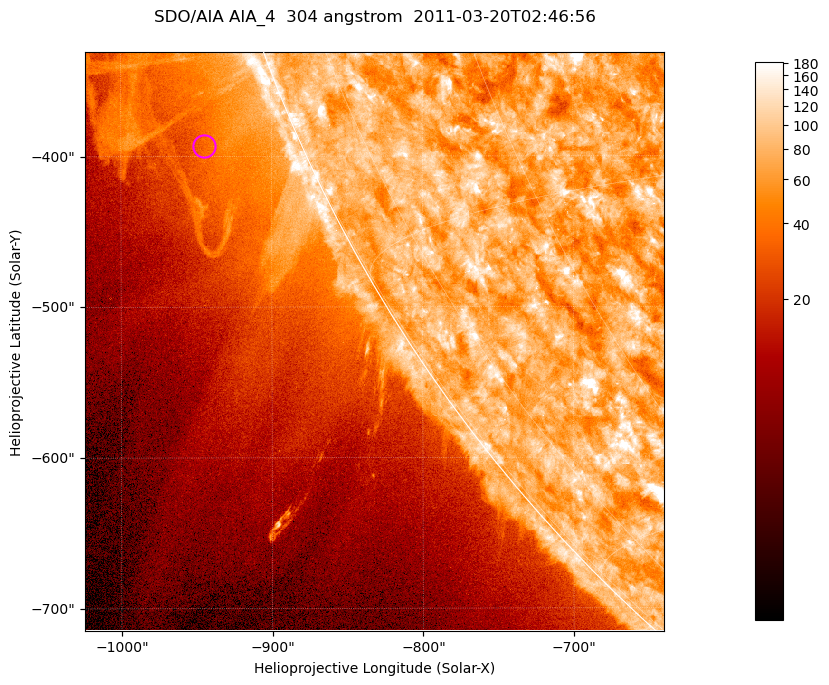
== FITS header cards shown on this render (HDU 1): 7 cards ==
TELESCOP= 'SDO/AIA '           / For AIA: SDO/AIA
INSTRUME= 'AIA_4   '           / For AIA: AIA_ATA1, AIA_ATA2, AIA_ATA3 or AIA_AT
WAVELNTH=                  304 / [angstrom] Wavelength
WAVEUNIT= 'angstrom'           / Wavelength unit: angstrom
DATE-OBS= '2011-03-20T02:46:56.127' / [ISO] Date when observation started; ISO 8
CTYPE1  = 'HPLN-TAN'           / CTYPE1; Typically HPLN
CTYPE2  = 'HPLT-TAN'           / CTYPE2; Typically HPLT

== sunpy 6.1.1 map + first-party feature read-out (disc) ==
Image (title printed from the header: SDO/AIA AIA_4  304 angstrom  2011-03-20T02:46:56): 640 x 640 px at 0.6 arcsec/px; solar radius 964 arcsec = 1606 px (partial field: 2.1% of the solar disc is inside the frame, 41% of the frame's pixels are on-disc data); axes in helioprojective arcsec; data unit not stated in the header (colour bar unlabelled)
Orientation: roll -0.132 deg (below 1 deg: not rotated)
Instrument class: DISC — disc imager (sunpy class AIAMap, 304 A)
Bright regions (active regions / flare kernels): reference = the on-disc median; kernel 5 px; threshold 5 sigma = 112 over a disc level ~73.7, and >= 1.15x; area >= 409 px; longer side >= 8 px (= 4.8 arcsec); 0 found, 0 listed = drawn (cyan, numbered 1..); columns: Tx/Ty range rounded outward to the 2 arcsec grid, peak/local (2 s.f.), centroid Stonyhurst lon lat
Off-limb structures (1.02-1.3 R_sun): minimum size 204 px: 3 found; the strongest spans PA ~110..120 deg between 1.02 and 1.13 R_sun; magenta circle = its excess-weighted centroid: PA ~115 deg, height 1.06 R_sun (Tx ~-944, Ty ~-394 arcsec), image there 1.5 x the reference